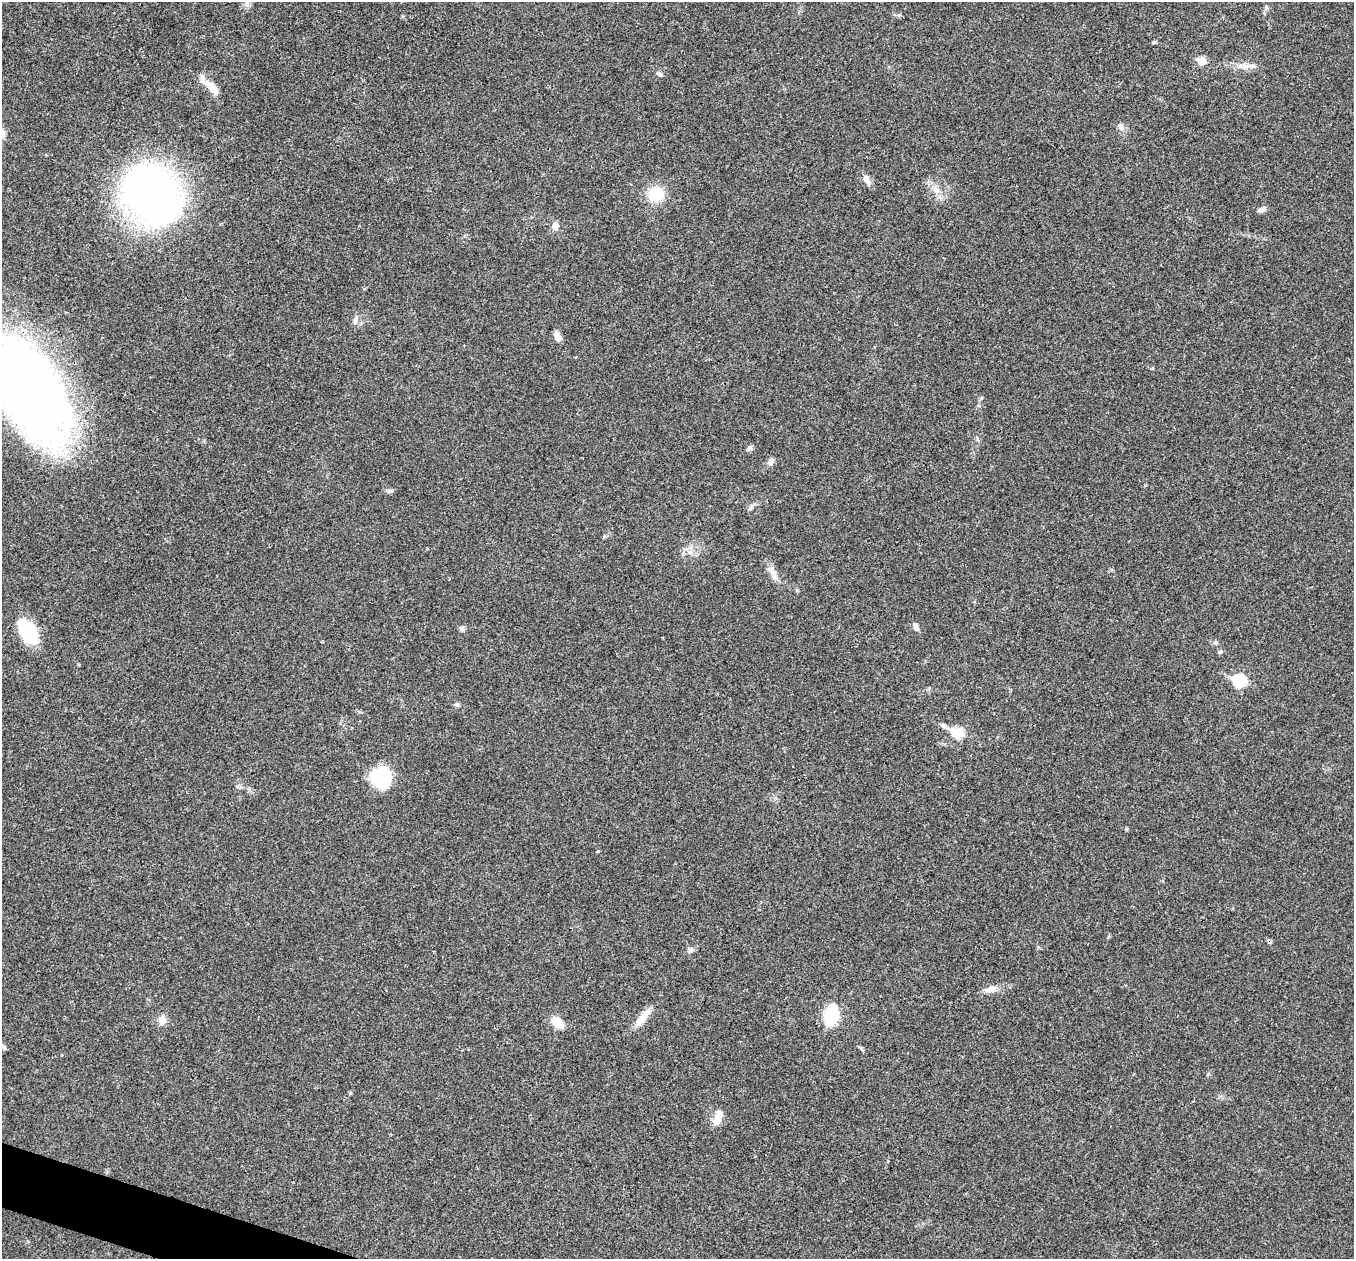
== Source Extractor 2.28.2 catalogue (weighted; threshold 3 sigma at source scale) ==
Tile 7 of 4 x 4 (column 3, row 2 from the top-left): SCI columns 2709-4060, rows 2652-3908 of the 5419 x 5432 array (HDU 1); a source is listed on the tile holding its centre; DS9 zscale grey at full resolution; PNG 1356 x 1261 px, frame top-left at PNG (2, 2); no overlay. Shown black and unused: <1% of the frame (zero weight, under 3 of 4 exposures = <1% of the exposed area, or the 3 px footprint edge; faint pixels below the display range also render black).
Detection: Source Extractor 2.28.2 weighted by HDU 2 'WHT'; one run over the whole footprint, this tile lists its part. Background 0.0211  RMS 0.004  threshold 0.0182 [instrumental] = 3 sigma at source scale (4.5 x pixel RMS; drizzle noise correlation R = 1.50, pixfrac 1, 0.05/0.05 arcsec/px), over >= 5 px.
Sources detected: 42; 1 inside a brighter object's white glare — not listed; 1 inside a brighter listed object's ellipse — not listed separately; the other 40 listed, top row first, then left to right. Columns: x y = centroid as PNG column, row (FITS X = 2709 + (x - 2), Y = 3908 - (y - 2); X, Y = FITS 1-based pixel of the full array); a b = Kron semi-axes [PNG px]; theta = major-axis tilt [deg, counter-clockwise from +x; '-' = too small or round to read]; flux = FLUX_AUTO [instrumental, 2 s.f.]
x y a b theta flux
1266 8 6 5 - 0.72
899 15 6 5 - 0.66
1201 61 6 5 - 9
1245 66 9 7 0 2
659 74 9 5 -21 1.1
213 88 19 9 -53 4.6
1121 126 10 7 -72 1.7
867 180 14 7 -65 2.3
936 189 14 6 -46 2.7
655 194 16 15 - 11
151 195 48 35 -48 260
1262 209 9 6 26 1.5
555 226 10 8 -73 2.1
355 322 7 7 - 1.2
557 336 12 6 -67 2.3
28 389 112 55 -59 320
749 448 7 6 - 1.2
771 462 10 6 57 1.4
390 490 9 4 8 0.82
689 551 7 4 -19 1.1
773 573 23 7 -65 3.2
916 627 9 6 -67 1.6
462 628 8 6 -51 0.98
28 632 32 19 -59 15
1220 652 6 4 21 0.64
1239 681 7 6 - 36
457 705 6 6 - 0.81
943 726 8 6 -43 1.2
958 733 7 6 - 20
381 777 22 21 - 20
1126 829 5 3 - 0.44
598 851 4 3 - 0.35
690 950 8 6 52 1.4
991 989 18 8 11 3.1
831 1015 16 9 77 24
642 1018 28 8 52 5.1
162 1020 9 8 - 3.3
558 1023 13 8 -39 6.3
3 1047 10 5 -46 0.97
717 1120 14 10 67 3.8
Overlapping masked pixels (flux is a lower limit): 1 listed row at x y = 28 389
Isophote crosses this tile's border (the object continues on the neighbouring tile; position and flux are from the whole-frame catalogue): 2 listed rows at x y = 28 389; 3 1047
Unlisted compact peaks at least as high as the median listed source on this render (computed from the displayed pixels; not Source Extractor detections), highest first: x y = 1154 42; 350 1093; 1152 368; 797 590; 981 398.